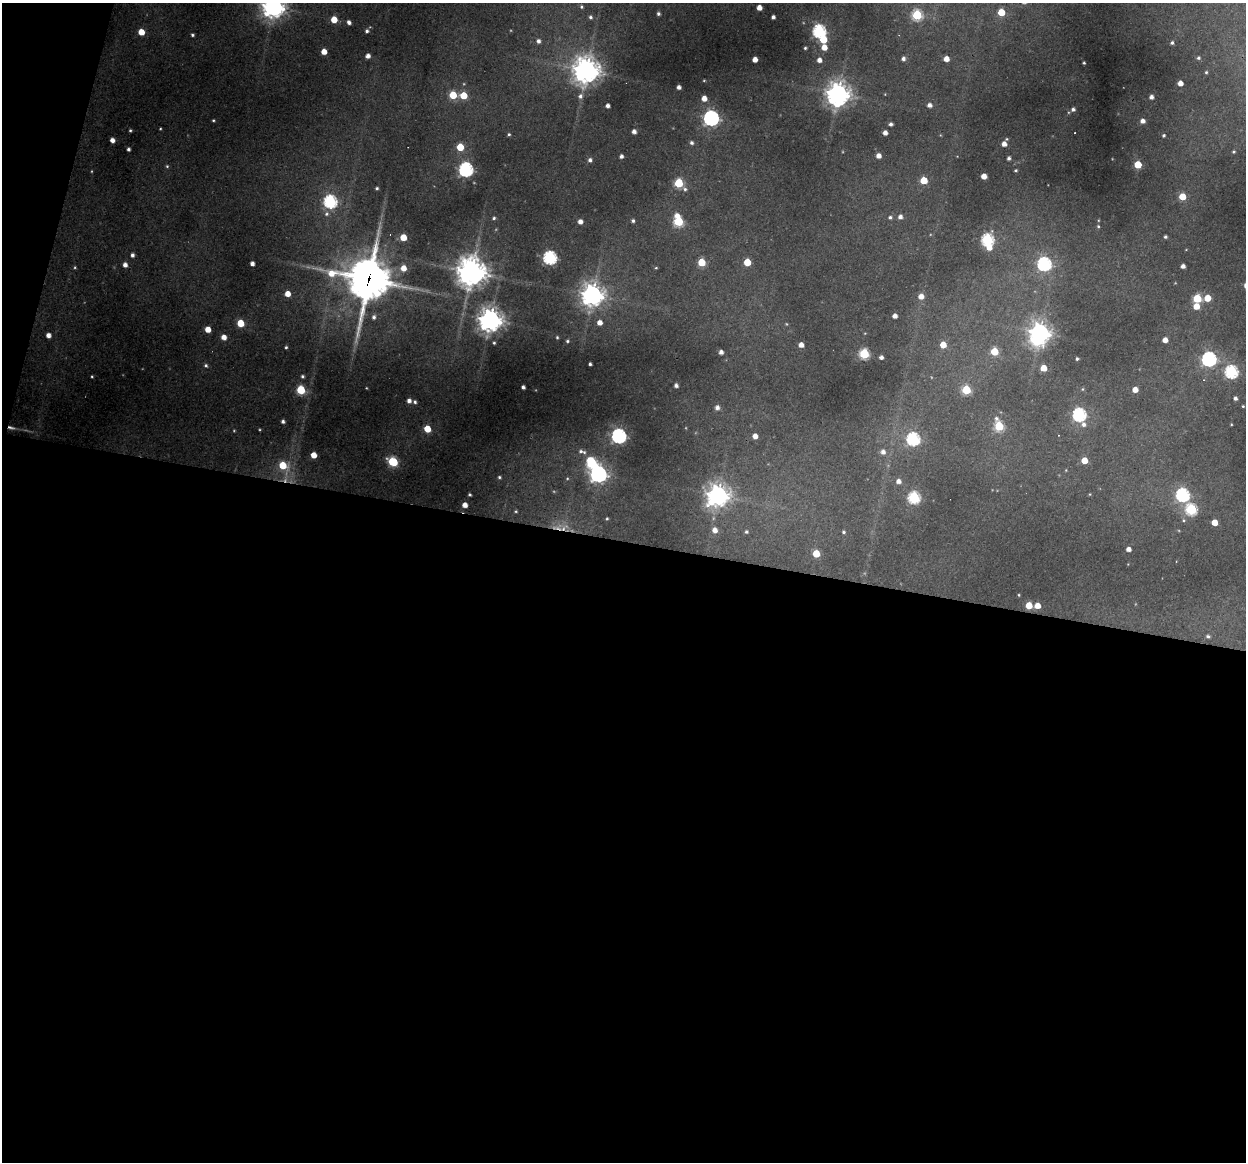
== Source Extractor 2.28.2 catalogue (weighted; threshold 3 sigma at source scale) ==
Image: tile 13 of 4 x 4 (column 1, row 4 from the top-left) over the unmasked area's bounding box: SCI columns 1-1244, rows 117-1276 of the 4975 x 4996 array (HDU 1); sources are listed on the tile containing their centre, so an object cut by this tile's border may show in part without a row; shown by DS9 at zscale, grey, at full resolution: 1 PNG px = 1 image px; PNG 1248 x 1164 px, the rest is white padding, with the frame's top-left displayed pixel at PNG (2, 3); no overlay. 55% of this frame is shown black and not used: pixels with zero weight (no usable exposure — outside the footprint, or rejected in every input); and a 3 px margin inside the footprint's outer edge (the drizzle kernel's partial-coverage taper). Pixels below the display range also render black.
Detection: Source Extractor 2.28.2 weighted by HDU 2 'WHT'; one run over the whole footprint, this tile lists its part. Background 0.342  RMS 0.014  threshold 0.0634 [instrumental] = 3 sigma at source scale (4.5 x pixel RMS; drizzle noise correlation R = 1.50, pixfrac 1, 0.05/0.05 arcsec/px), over >= 5 px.
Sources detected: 198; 9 too faint to see at this stretch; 2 inside a brighter object's white glare — not listed; the other 187 listed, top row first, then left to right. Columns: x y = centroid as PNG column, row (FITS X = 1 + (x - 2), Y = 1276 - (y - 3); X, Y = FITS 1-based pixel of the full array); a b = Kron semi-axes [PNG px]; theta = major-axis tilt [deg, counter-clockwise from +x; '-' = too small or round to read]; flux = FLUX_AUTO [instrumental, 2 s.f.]
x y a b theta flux
273 7 9 8 - 1300
581 7 6 5 - 3.2
759 7 4 4 - 14
1001 12 5 5 - 49
658 14 3 3 - 3.6
917 15 6 6 - 140
590 17 5 5 - 4
773 17 4 4 - 5
334 19 5 5 - 30
349 22 4 4 - 5.7
367 31 5 4 - 3.8
819 31 6 6 - 290
141 32 5 5 - 29
192 35 4 3 - 2.8
823 39 6 5 - 52
538 41 5 5 - 6.2
1172 43 4 4 - 3
824 47 5 5 - 19
805 48 3 3 - 2.1
324 51 5 4 - 20
368 56 4 4 - 8.8
903 58 5 4 - 5.9
1198 58 4 4 - 3.2
755 59 4 4 - 15
946 59 4 4 - 16
819 60 5 5 - 9.9
1084 63 3 3 - 2.1
586 70 10 10 - 1700
1206 72 4 4 - 2.1
1180 83 4 4 - 13
679 87 4 4 - 7.2
838 94 10 9 - 1100
885 94 3 3 - 1
453 95 5 5 - 56
464 95 5 5 - 43
580 96 7 6 - 6.1
1151 97 4 4 - 7.1
704 98 5 4 - 15
929 105 5 4 - 7.5
607 106 4 4 - 7.4
1073 109 5 4 - 5.3
711 118 6 6 - 600
213 120 3 3 - 2.1
1142 121 5 5 - 8.9
891 124 4 4 - 5.1
160 129 3 2 - 1.4
130 130 3 3 - 2.3
634 131 4 4 - 8.4
885 133 4 4 - 9.3
509 134 4 3 - 2.4
940 135 4 3 - 1.1
1164 135 4 3 - 2.6
1007 139 4 3 - 1.5
112 140 5 4 - 10
692 143 5 5 - 4.7
1004 144 5 4 - 12
460 147 5 5 - 43
128 149 4 3 - 4.7
1233 152 5 4 - 2.5
621 156 4 4 - 5.7
878 156 4 4 - 12
1009 158 4 4 - 4.6
590 160 5 5 - 5.6
1138 165 5 5 - 49
167 166 5 4 - 2.4
466 169 6 6 - 430
1016 170 4 3 - 2.3
984 176 4 4 - 17
924 180 5 5 - 48
679 183 5 5 - 98
377 188 3 3 - 2.6
685 189 8 6 -58 4.3
1182 196 5 5 - 39
330 201 6 6 - 300
326 214 7 7 - 5.5
677 215 6 5 - 11
890 217 6 5 - 3.8
900 217 5 5 - 7.4
494 218 5 5 - 2.9
580 221 5 4 - 9.3
633 221 4 4 - 3.6
678 221 5 5 - 120
1098 226 5 4 - 2
403 237 5 5 - 30
1165 237 3 3 - 3.6
987 240 6 6 - 230
989 247 6 5 - 16
132 255 4 4 - 5.6
550 257 6 6 - 330
702 262 5 5 - 59
747 262 5 5 - 42
252 263 4 4 - 8
1044 264 6 6 - 350
125 265 5 4 - 8.9
1183 266 4 4 - 7.7
75 267 5 4 - 2.1
403 268 6 6 - 18
656 268 3 3 - 1.6
471 272 11 10 - 2200
368 280 19 18 - 4800
287 294 5 5 - 18
592 295 9 8 - 1300
921 296 6 6 - 14
1197 298 5 5 - 72
1207 298 5 5 - 32
1196 306 5 5 - 23
895 316 4 4 - 9.7
374 317 7 6 - 5.7
490 320 8 8 - 1600
600 322 5 5 - 13
240 323 5 5 - 46
208 329 5 4 - 22
865 333 4 3 - 1.2
1040 333 9 8 - 920
48 335 4 4 - 10
224 337 5 4 - 14
557 337 3 3 - 1.8
1165 340 4 4 - 13
567 341 4 4 - 2.4
494 343 4 4 - 2.5
801 345 4 4 - 13
943 345 5 5 - 24
286 347 4 4 - 2.4
994 351 5 5 - 52
721 352 4 4 - 7.8
864 354 5 5 - 140
881 357 4 4 - 6.1
1077 359 3 3 - 2.6
1209 359 6 6 - 450
590 364 4 3 - 3.5
206 365 6 5 - 3.3
1043 368 5 5 - 30
1231 371 6 6 - 280
92 376 3 2 - 1.7
302 376 4 4 - 3.4
676 385 4 4 - 5.9
523 387 4 4 - 4.8
1082 389 4 4 - 1.7
301 390 5 5 - 94
966 390 5 5 - 90
1135 390 5 4 - 15
1235 398 4 4 - 5
409 401 4 4 - 7.7
415 402 4 4 - 3.5
1243 406 3 3 - 1.7
717 408 5 5 - 7.6
1079 415 7 6 - 310
283 421 4 4 - 4.6
1231 424 3 2 - 1.3
999 426 7 5 -72 100
11 428 11 5 -14 6.8
427 429 5 5 - 35
1058 435 3 2 - 0.95
619 436 6 6 - 450
755 436 5 5 - 13
913 439 6 6 - 280
582 452 13 6 -21 7.8
883 452 6 6 - 8.8
313 455 5 5 - 20
1084 460 5 5 - 27
393 462 6 5 - 110
283 466 16 8 -72 60
1066 470 4 3 - 1.2
598 474 7 7 - 790
499 477 4 4 - 2.8
567 478 6 4 68 2.1
898 481 5 5 - 9.9
1090 494 4 3 - 1.3
470 495 3 3 - 2.9
718 495 9 9 - 1200
1182 495 6 6 - 320
914 497 6 6 - 210
465 505 4 4 - 14
1191 509 6 6 - 170
516 511 5 4 - 2.3
607 518 4 3 - 2.1
1214 522 5 4 - 26
557 528 28 10 -6 29
715 530 6 5 - 12
746 532 4 4 - 3
843 532 5 4 - 2.9
1128 549 4 4 - 9.6
816 553 5 5 - 43
1019 595 3 3 - 1.4
1029 605 5 5 - 32
1037 606 5 4 - 19
1208 636 5 4 - 3.6
Overlapping masked pixels (flux is a lower limit): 4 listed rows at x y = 368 280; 11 428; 283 466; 557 528
Isophote crosses this tile's border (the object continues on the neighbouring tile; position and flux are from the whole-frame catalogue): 1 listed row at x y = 273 7